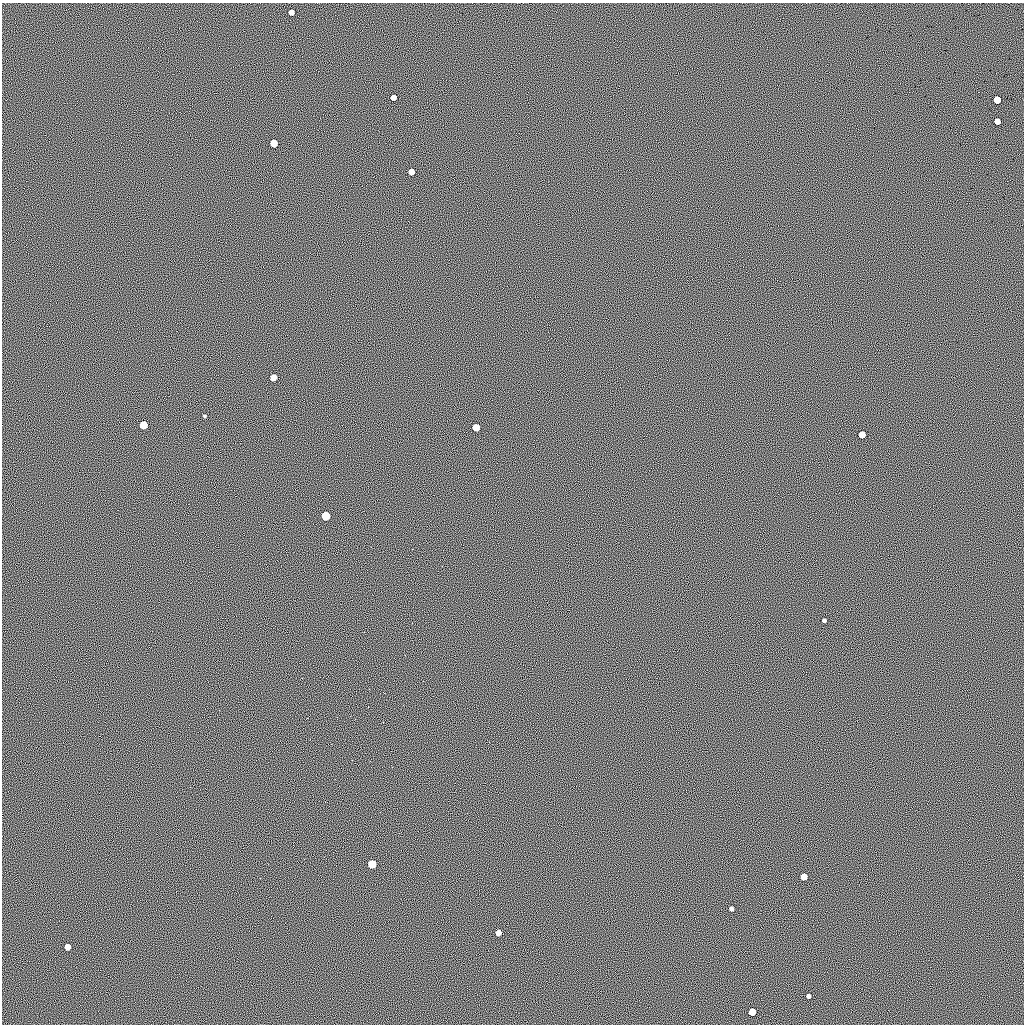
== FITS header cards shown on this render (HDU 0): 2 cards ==
NAXIS1  =                 1022 / length of data axis 1
NAXIS2  =                 1022 / length of data axis 2

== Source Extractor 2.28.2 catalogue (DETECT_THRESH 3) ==
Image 1022 x 1022 px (HDU 0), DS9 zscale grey, 1 PNG px = 1 image px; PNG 1026 x 1026 px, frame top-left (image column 1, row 1022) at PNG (2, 3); no overlay
Background 0.469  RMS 92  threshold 277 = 3 sigma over >= 5 px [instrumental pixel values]
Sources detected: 20; all 20 listed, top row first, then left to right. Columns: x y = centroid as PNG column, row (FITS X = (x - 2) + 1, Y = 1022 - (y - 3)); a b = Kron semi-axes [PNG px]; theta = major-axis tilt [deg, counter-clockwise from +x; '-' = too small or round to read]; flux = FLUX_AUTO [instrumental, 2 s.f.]
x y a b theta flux
291 12 4 4 - 40000
393 97 4 4 - 40000
997 100 5 5 - 140000
997 121 5 5 - 62000
274 143 5 5 - 130000
411 172 5 5 - 66000
273 377 5 5 - 66000
204 416 3 2 - 7300
143 425 5 5 - 150000
476 427 5 5 - 90000
862 434 5 5 - 81000
326 516 6 5 - 190000
824 620 4 3 - 14000
372 864 6 5 - 130000
804 877 5 5 - 84000
731 909 4 4 - 19000
498 933 5 4 - 35000
67 947 5 5 - 45000
808 996 4 4 - 17000
752 1012 5 5 - 87000